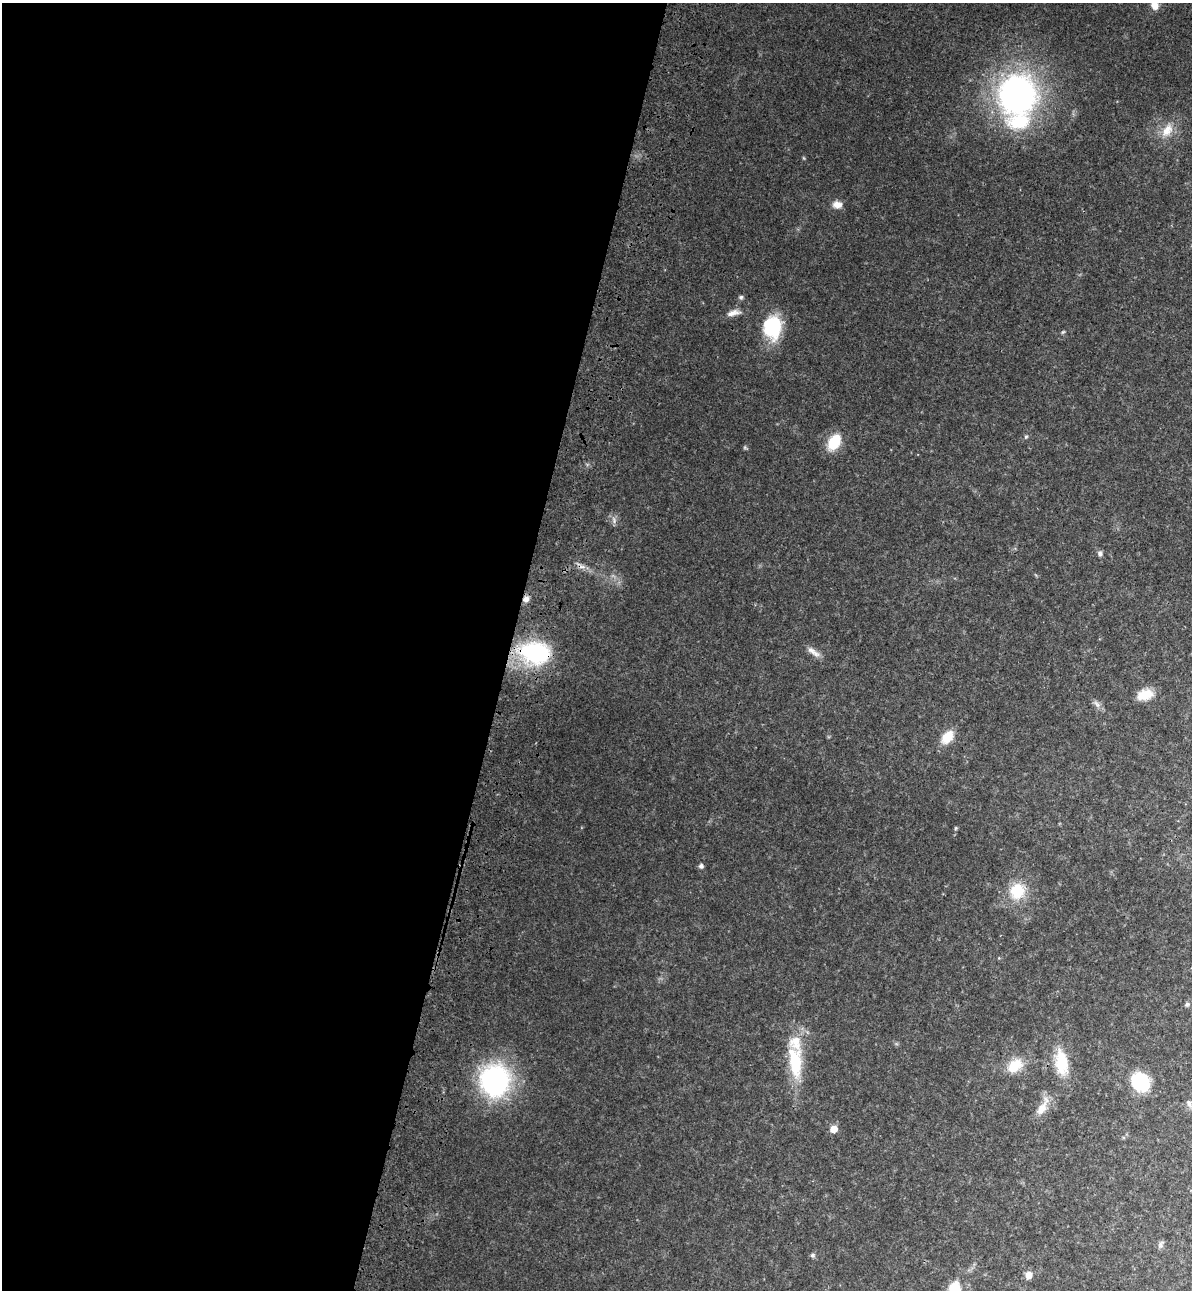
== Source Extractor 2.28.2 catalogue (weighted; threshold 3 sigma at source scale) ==
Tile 5 of 4 x 4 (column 1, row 2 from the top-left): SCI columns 243-1432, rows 2622-3909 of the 5367 x 5240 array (HDU 1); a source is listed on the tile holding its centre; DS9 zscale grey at full resolution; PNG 1194 x 1292 px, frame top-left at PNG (2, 3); no overlay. Shown black and unused: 43% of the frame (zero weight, under 3 of 4 exposures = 6% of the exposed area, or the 3 px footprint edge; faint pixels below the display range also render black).
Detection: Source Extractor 2.28.2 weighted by HDU 2 'WHT'; one run over the whole footprint, this tile lists its part. Background 0.0282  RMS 0.004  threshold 0.0179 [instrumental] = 3 sigma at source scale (4.5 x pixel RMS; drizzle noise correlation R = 1.50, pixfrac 1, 0.05/0.05 arcsec/px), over >= 5 px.
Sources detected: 38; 1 cosmic-ray / hot-pixel residue — not listed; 2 inside a brighter listed object's ellipse — not listed separately; the other 35 listed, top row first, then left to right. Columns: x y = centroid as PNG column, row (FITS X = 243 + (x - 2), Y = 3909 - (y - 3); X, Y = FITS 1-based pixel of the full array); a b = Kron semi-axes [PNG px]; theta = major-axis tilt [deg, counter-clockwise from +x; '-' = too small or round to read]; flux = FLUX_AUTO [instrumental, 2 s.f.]
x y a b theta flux
1154 5 10 8 -75 3.4
1017 94 41 38 76 120
1167 130 21 13 56 6.3
837 205 11 8 -1 3.1
741 297 6 6 - 0.79
733 313 19 7 13 2.9
773 327 23 18 -89 24
1063 332 6 4 43 0.51
1026 437 6 4 66 0.59
834 442 16 11 57 13
745 447 6 4 72 0.5
614 520 11 6 -77 1.5
1100 553 8 6 -67 1.1
526 599 8 7 - 2
812 651 14 8 -42 2.8
535 652 36 24 -8 39
1145 695 19 12 15 6.7
1097 704 13 6 -55 1.6
947 737 17 11 51 7.4
956 828 6 4 89 0.42
701 866 6 6 - 1.1
1017 891 14 14 - 14
1187 1004 6 5 - 0.87
795 1062 48 18 -83 21
1061 1062 32 15 -81 14
1014 1065 20 14 38 9.1
495 1081 22 20 88 89
1140 1082 20 16 -50 19
1189 1103 12 7 -61 1.6
1042 1107 28 10 61 5.6
833 1129 7 7 - 3.9
1160 1244 11 6 62 1.2
812 1255 6 6 - 0.87
1028 1275 7 7 - 3.3
954 1288 7 7 - 20
Overlapping masked pixels (flux is a lower limit): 2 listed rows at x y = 526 599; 535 652
Isophote crosses this tile's border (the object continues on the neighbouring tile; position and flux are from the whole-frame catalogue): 3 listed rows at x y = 1154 5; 1189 1103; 954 1288